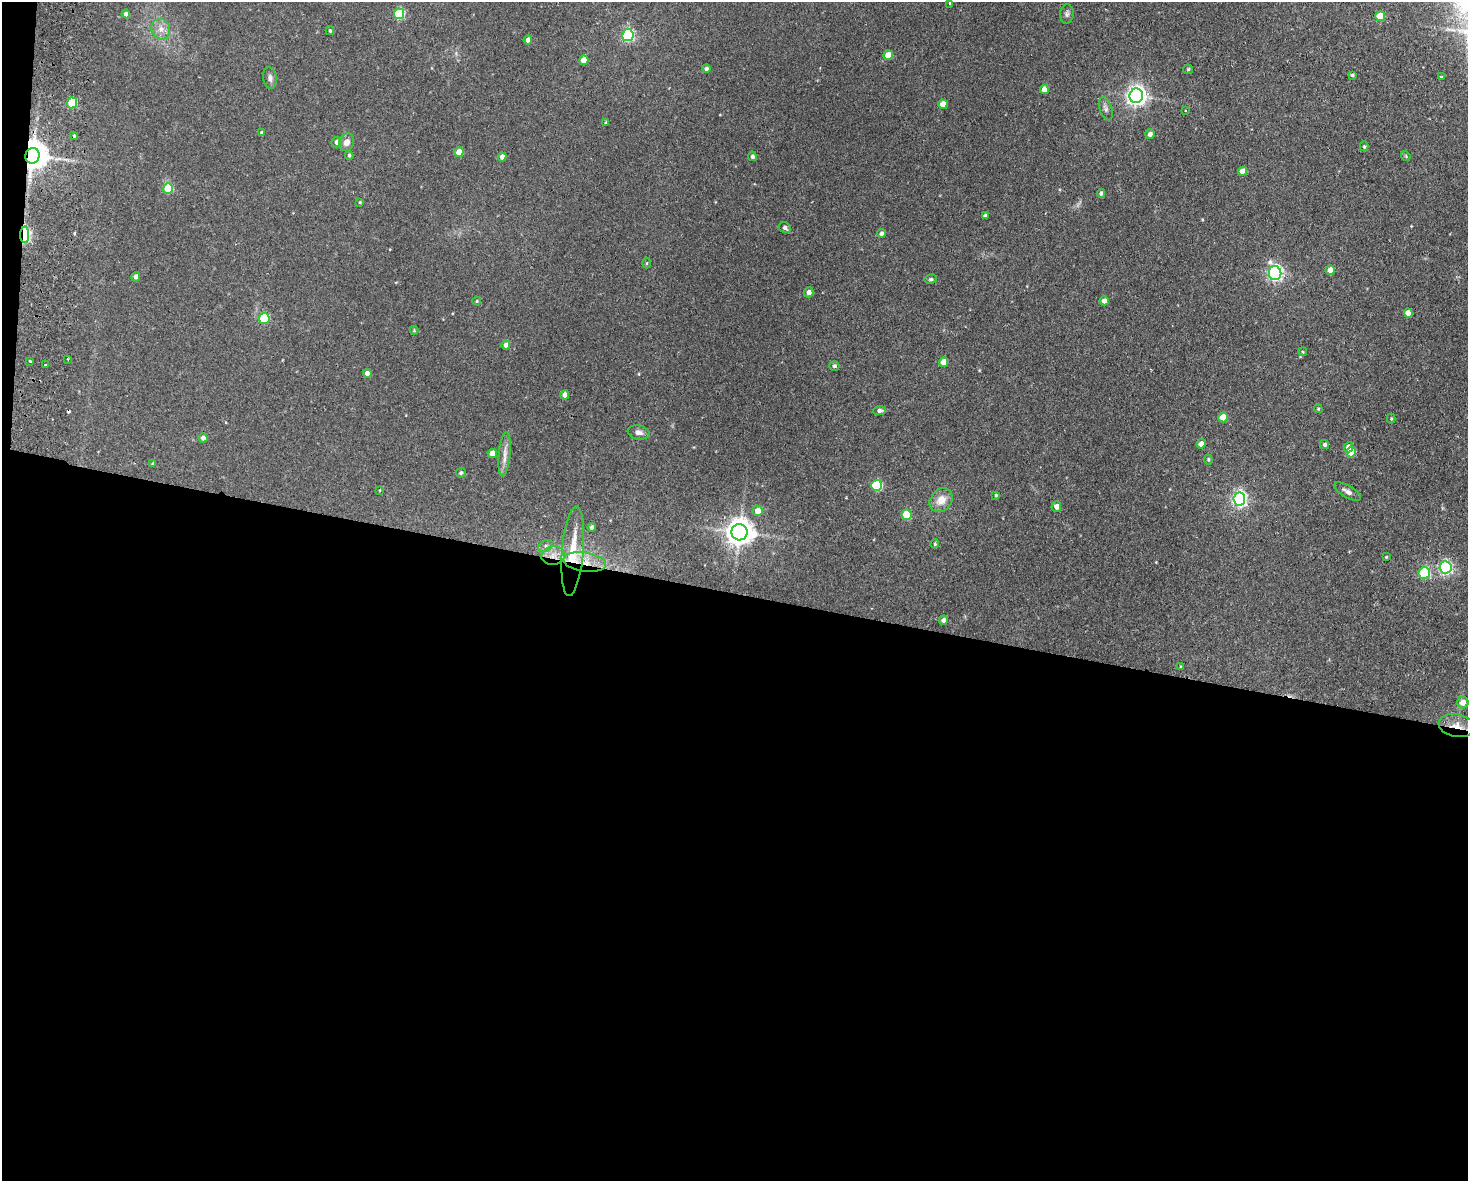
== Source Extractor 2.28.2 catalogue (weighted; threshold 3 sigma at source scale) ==
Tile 10 of 3 x 4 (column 1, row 4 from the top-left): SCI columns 284-1749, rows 11-1189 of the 4852 x 4736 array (HDU 1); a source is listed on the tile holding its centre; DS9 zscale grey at full resolution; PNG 1470 x 1183 px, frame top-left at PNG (2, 2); each listed source drawn as its Kron ellipse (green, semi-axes under 4 px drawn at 4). Shown black and unused: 50% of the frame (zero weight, under 2 of 3 exposures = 3% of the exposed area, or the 3 px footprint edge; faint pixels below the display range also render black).
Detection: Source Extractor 2.28.2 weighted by HDU 2 'WHT'; one run over the whole footprint, this tile lists its part. Background 0.143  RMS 0.0074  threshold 0.0332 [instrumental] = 3 sigma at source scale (4.5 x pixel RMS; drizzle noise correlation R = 1.50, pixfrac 1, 0.05/0.05 arcsec/px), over >= 5 px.
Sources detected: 102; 1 cosmic-ray / hot-pixel residue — neither listed nor drawn; the other 101 listed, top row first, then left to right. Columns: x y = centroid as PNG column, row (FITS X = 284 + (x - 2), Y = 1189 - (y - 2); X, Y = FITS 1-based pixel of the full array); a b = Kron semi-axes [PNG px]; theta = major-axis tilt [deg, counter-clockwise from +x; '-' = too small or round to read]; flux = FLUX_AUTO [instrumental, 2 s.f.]
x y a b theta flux
950 3 3 3 - 0.81
126 14 4 4 - 2.9
399 14 5 5 - 45
1067 14 9 6 87 2.2
1380 16 5 5 - 19
161 29 10 9 - 5.5
330 31 4 3 - 0.99
628 35 6 5 - 91
528 40 4 4 - 4.1
888 55 5 4 - 11
584 60 5 4 - 9.5
706 69 4 4 - 1.8
1188 69 5 4 - 0.97
1352 75 4 3 - 1.2
1441 77 4 4 - 0.62
270 78 11 7 -82 2.7
1044 89 5 4 - 6.2
1136 96 7 6 - 380
72 103 5 5 - 35
943 104 5 4 - 11
1106 109 12 6 -72 2.5
1185 111 3 2 - 0.97
606 122 4 3 - 0.69
262 133 3 3 - 1.3
1150 134 5 4 - 2.5
73 136 3 3 - 2.2
337 142 5 5 - 2.9
347 142 9 7 65 4.3
1364 146 5 4 - 1
459 152 5 4 - 11
349 155 4 3 - 1.1
32 156 8 7 - 1200
752 156 4 4 - 1.8
1406 156 5 4 - 0.73
502 157 4 4 - 3.7
1242 171 4 4 - 6
168 189 5 5 - 26
1101 193 4 4 - 1.7
360 202 4 3 - 0.66
985 216 3 3 - 1.8
785 228 6 5 - 2.2
881 233 4 4 - 2.4
25 235 8 4 89 93
646 263 5 3 - 0.66
1330 270 5 4 - 5.2
1275 273 7 6 - 200
136 277 4 4 - 2.5
931 279 6 4 12 1.2
809 292 5 4 - 3.7
477 301 4 4 - 0.7
1104 301 4 4 - 3.9
1408 313 4 4 - 5.6
264 319 5 5 - 36
414 330 4 4 - 0.66
506 345 4 4 - 3.6
1303 352 4 3 - 0.68
68 359 2 2 - 0.8
30 361 3 3 - 1.1
943 362 5 4 - 8.9
46 365 3 3 - 1.2
834 366 5 5 - 1.4
367 373 4 4 - 4
565 395 5 4 - 4
1318 409 4 4 - 0.82
879 411 6 4 4 2.2
1223 417 5 4 - 16
1391 419 4 4 - 0.78
639 432 11 7 -10 3.5
203 438 4 4 - 2.9
1201 444 4 4 - 6.2
1325 444 5 4 - 1.7
1349 447 5 4 - 4.3
1351 452 5 5 - 18
492 454 4 4 - 6.3
505 454 22 6 85 5.5
1208 459 5 4 - 1.1
153 464 4 4 - 1.1
461 473 5 4 - 1.1
877 485 5 5 - 50
380 490 3 2 - 0.48
1347 491 15 6 -30 3.3
996 495 4 3 - 0.76
1239 499 6 6 - 190
941 500 13 10 50 8.6
1056 507 5 5 - 4.2
758 511 5 5 - 7.1
906 515 5 5 - 21
592 527 4 4 - 2.3
739 532 8 8 - 910
935 544 4 3 - 0.8
545 546 7 5 28 2.2
573 551 45 11 85 27
553 555 12 9 7 7.3
1386 557 3 2 - 0.58
585 562 21 9 -8 14
1446 567 6 6 - 120
1424 573 6 5 - 62
943 620 5 4 - 2.7
1181 667 4 3 - 0.66
1463 703 6 5 - 6.2
1457 725 18 11 -10 9.4
Overlapping masked pixels (flux is a lower limit): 6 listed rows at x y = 32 156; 25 235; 573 551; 553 555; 585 562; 1457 725